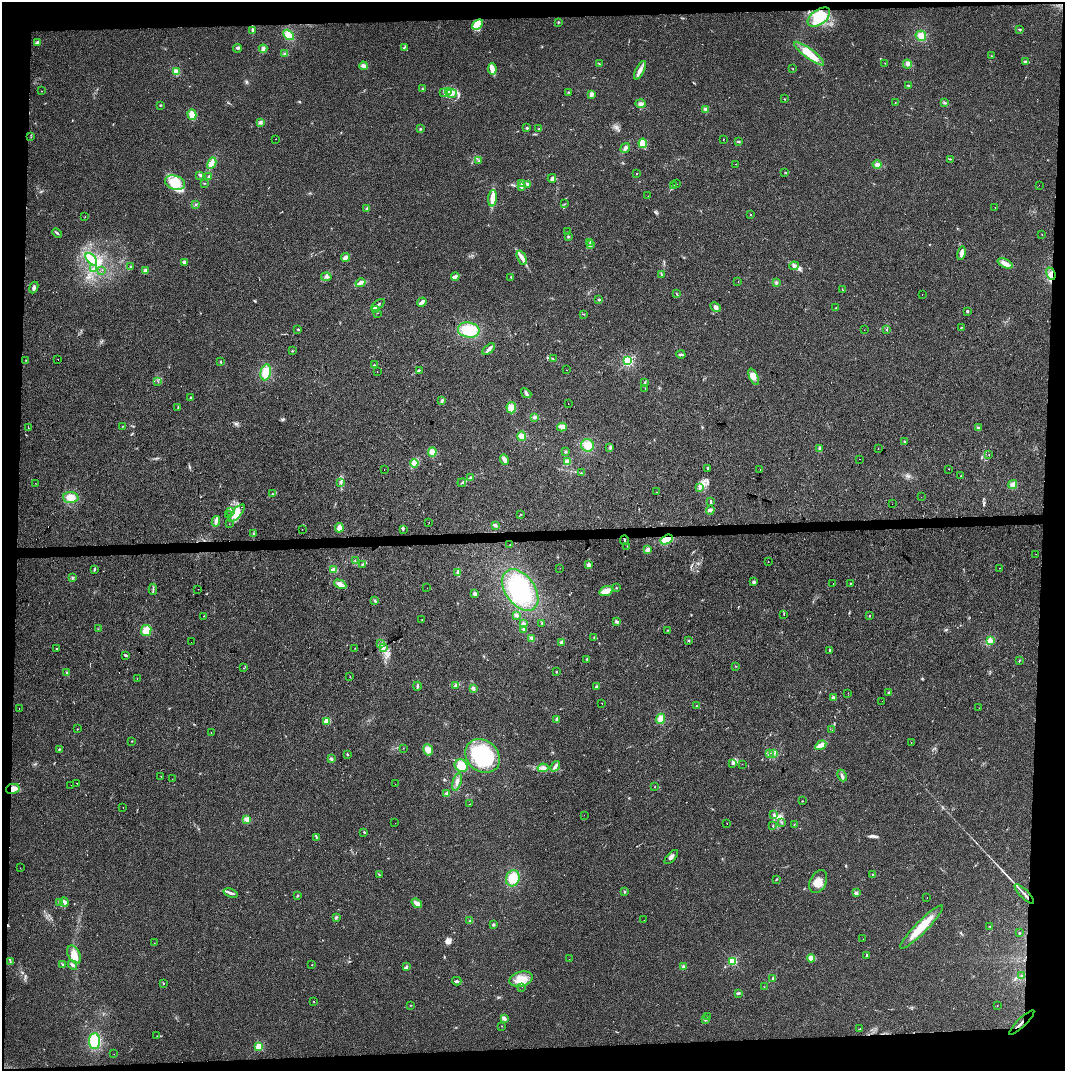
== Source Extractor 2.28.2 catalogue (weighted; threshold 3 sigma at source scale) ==
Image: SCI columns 7-4255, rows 116-4391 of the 4255 x 4507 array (HDU 1 of 3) = the unmasked area's bounding box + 8 px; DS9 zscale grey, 4 x 4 block average (1 PNG px = mean of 4 x 4 image px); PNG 1067 x 1073 px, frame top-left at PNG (2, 2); each listed source drawn as its Kron ellipse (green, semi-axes under 4 px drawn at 4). Shown black and unused: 8% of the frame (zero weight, under 2 of 3 exposures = <1% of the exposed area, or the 3 px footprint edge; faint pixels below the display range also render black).
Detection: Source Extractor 2.28.2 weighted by HDU 2 'WHT'. Background 0.0524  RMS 0.0071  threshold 0.0318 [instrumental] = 3 sigma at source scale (4.5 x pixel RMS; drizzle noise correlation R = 1.50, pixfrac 1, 0.0396/0.0396 arcsec/px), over >= 5 px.
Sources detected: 396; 1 inside a brighter object's white glare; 11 cosmic-ray / hot-pixel residue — neither listed nor drawn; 3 coinciding with a brighter row at this scale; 18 inside a brighter listed object's ellipse — not listed separately; the other 363 listed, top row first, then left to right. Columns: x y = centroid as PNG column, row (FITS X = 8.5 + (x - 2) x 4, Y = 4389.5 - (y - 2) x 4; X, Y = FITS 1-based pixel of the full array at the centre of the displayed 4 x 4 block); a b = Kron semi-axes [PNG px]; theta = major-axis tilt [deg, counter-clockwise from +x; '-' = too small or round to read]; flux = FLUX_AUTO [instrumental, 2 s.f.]
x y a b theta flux
819 17 13 7 36 120
558 22 2 2 - 3.4
477 24 6 3 41 21
1019 29 4 2 - 3.6
252 30 4 2 - 7.2
289 35 6 4 -49 43
921 36 5 5 - 24
37 42 3 2 - 5.7
404 47 3 2 - 4.2
238 48 4 2 - 6.6
263 49 4 3 - 16
285 54 3 3 - 7.6
809 54 18 5 -37 77
991 56 2 2 - 1.1
1025 61 3 2 - 5.4
885 63 2 2 - 0.93
599 64 2 2 - 1.7
907 64 4 3 - 11
363 66 4 3 - 15
492 69 6 4 -80 18
793 69 2 2 - 1.5
640 70 10 3 63 21
176 72 2 2 - 200
908 85 2 2 - 3.1
423 89 2 2 - 2.8
41 91 2 2 - 0.93
448 91 3 2 - 3.6
444 92 2 2 - 2.2
568 92 2 2 - 2.1
451 93 5 3 - 12
591 94 4 3 - 12
784 99 2 2 - 2.3
895 103 2 2 - 1.6
945 103 3 2 - 4
641 104 5 3 - 12
160 105 2 2 - 3.3
706 109 3 3 - 13
192 115 5 4 - 28
260 122 4 3 - 8
527 128 2 2 - 14
420 129 2 2 - 3.5
539 129 2 2 - 2
31 137 2 2 - 1.7
275 139 2 2 - 0.78
723 139 2 2 - 1.2
739 141 3 2 - 3.9
643 143 4 4 - 64
625 148 5 3 - 13
950 159 2 2 - 2.3
479 161 3 2 - 1.4
212 163 6 4 62 23
736 164 2 2 - 0.9
877 165 4 4 - 15
785 172 2 2 - 1.1
637 173 2 2 - 1.5
200 175 3 2 - 4.1
209 176 3 2 - 5.9
552 178 4 3 - 8.2
175 183 10 6 -20 92
204 183 2 2 - 1.4
522 184 3 2 - 5.4
527 184 3 2 - 11
677 184 2 2 - 1.8
674 185 2 2 - 1.2
1039 185 2 2 - 1.3
522 186 2 2 - 2.3
648 196 2 2 - 0.7
492 198 8 3 84 50
564 204 2 2 - 1.5
196 205 2 2 - 2.8
995 207 2 2 - 4.1
367 209 3 2 - 6.9
750 214 2 2 - 1.3
85 217 2 2 - 1.1
568 232 2 2 - 1.1
57 233 5 2 - 5.6
1042 234 2 2 - 1.2
568 236 3 2 - 4
590 242 3 2 - 3.1
590 245 2 2 - 3.3
961 253 7 3 78 26
346 257 4 3 - 15
522 258 7 3 -63 17
91 259 7 3 -48 21
184 262 2 2 - 40
1005 263 8 3 -24 30
130 266 2 2 - 2.1
794 266 5 4 - 12
93 269 2 2 - 2.2
102 270 2 2 - 0.72
145 270 3 3 - 6.8
1051 274 6 3 -69 19
661 275 3 2 - 3.9
455 276 4 2 - 15
326 277 5 3 - 9.3
511 277 2 2 - 1.6
738 282 2 2 - 1.1
360 283 5 3 - 12
776 283 3 2 - 4.6
34 287 6 3 65 9.7
843 290 2 2 - 0.96
676 293 2 2 - 1.4
922 294 2 2 - 5.7
599 300 2 2 - 5.8
422 302 5 2 - 16
378 305 8 2 40 9.9
716 307 5 4 - 14
836 308 3 2 - 2.8
376 309 2 2 - 85
967 311 3 2 - 5.1
377 313 2 2 - 2.9
583 314 2 2 - 1.7
961 328 2 2 - 2.2
298 329 3 2 - 3.2
469 330 11 7 -7 110
864 330 2 2 - 0.95
887 330 2 2 - 2.8
489 349 7 3 39 14
292 351 2 2 - 2.6
681 354 5 2 - 6.9
58 359 2 2 - 5
553 359 2 2 - 1.5
26 360 2 2 - 1.2
628 361 2 2 - 610
220 362 2 2 - 2.6
374 365 3 2 - 2.1
419 370 2 2 - 2.3
566 370 2 2 - 0.94
266 372 8 5 77 58
377 372 2 2 - 2
754 377 9 4 -66 20
158 381 2 2 - 1.3
645 382 3 2 - 3.4
645 388 2 2 - 0.8
526 393 5 2 - 7.3
191 398 2 2 - 10
442 400 3 2 - 5.2
568 403 2 2 - 0.88
178 407 3 2 - 2.3
511 408 6 4 -85 29
534 417 3 3 - 6.5
122 426 2 2 - 1
562 427 5 4 - 13
28 428 3 2 - 2.2
978 428 3 3 - 6.3
522 436 5 4 - 15
905 441 2 2 - 2
587 445 6 6 - 44
610 448 3 3 - 5.6
878 448 2 2 - 1.5
820 449 4 3 - 7.9
432 452 5 4 - 22
565 452 2 2 - 3.2
989 455 2 2 - 1.1
504 459 5 4 - 15
860 459 2 2 - 15
567 461 4 3 - 17
414 463 4 3 - 11
708 468 2 2 - 2.5
384 469 2 2 - 1.6
760 469 2 2 - 410
949 469 2 2 - 1.8
581 473 2 2 - 1.8
961 475 2 2 - 15
470 477 3 2 - 2.5
341 482 2 2 - 2
35 483 2 2 - 0.87
462 483 4 2 - 4.4
1013 484 5 4 - 15
700 488 4 2 - 5.7
656 492 2 2 - 4.6
272 494 3 2 - 2.9
71 497 8 5 -2 38
921 497 2 2 - 1.2
711 501 3 2 - 4.3
892 504 2 2 - 2.4
710 510 5 3 - 7.1
230 512 2 2 - 1.9
237 513 11 4 48 30
228 514 2 2 - 1.9
521 514 2 2 - 1.6
216 521 5 3 - 11
429 522 2 2 - 2.7
229 524 2 2 - 1
495 525 4 3 - 8.6
339 528 4 3 - 23
302 529 2 2 - 11
403 529 3 2 - 2.9
253 534 3 2 - 2.4
624 540 4 2 - 4.4
667 540 6 4 29 84
510 545 2 2 - 0.79
627 546 2 2 - 1.4
647 550 4 3 - 13
1036 554 2 2 - 1.1
355 560 3 2 - 2.3
768 562 2 2 - 1.9
363 564 4 2 - 4.3
589 565 3 3 - 11
560 568 2 2 - 0.72
1000 568 2 2 - 4.2
94 569 4 2 - 3.6
334 570 4 3 - 15
458 572 4 2 - 6.9
73 578 3 2 - 4.4
754 582 4 2 - 7.8
833 583 2 2 - 1.3
850 583 2 2 - 1.2
340 584 6 3 -27 24
427 588 2 2 - 0.56
616 588 2 2 - 1.9
153 589 5 2 - 5.6
198 589 2 2 - 1.4
520 590 23 14 -55 310
606 591 7 4 17 33
475 594 3 3 - 9.1
375 600 2 2 - 3.4
784 614 2 2 - 1.6
516 615 3 2 - 9.7
204 616 2 2 - 1.2
869 616 2 2 - 2.6
422 620 2 2 - 1.5
617 621 3 2 - 8.6
542 623 2 2 - 3.7
524 624 3 3 - 7.8
98 629 2 2 - 0.91
523 629 2 2 - 4.1
668 630 2 2 - 1.4
146 631 6 5 - 36
594 637 3 2 - 1.5
532 638 3 3 - 8.1
689 641 2 2 - 2.7
990 641 4 4 - 24
191 642 2 2 - 1.1
562 642 3 3 - 12
380 644 2 2 - 2.1
355 648 2 2 - 1.4
383 648 2 2 - 1.8
56 649 2 2 - 3.9
829 651 2 2 - 1.9
126 655 3 2 - 5.2
587 659 2 2 - 2.6
1019 661 3 2 - 3.8
735 666 2 2 - 1.3
244 668 2 2 - 3.9
556 672 2 2 - 2.9
67 673 2 2 - 5.3
350 676 2 2 - 1
137 678 2 2 - 1.1
456 685 4 2 - 6.2
417 686 4 2 - 7.6
596 686 3 2 - 6.3
473 688 3 3 - 8.2
889 692 3 2 - 4
848 693 2 2 - 1
833 698 3 3 - 6.4
882 701 2 2 - 0.52
602 703 2 2 - 2.3
696 706 2 2 - 1.2
19 708 2 2 - 1.5
979 708 2 2 - 0.62
661 719 5 4 - 28
557 720 4 2 - 13
327 721 2 2 - 170
77 729 2 2 - 2
832 730 2 2 - 0.82
211 733 2 2 - 0.98
132 741 2 2 - 1.6
911 742 2 2 - 2.1
821 745 6 4 32 31
403 748 2 2 - 0.93
59 749 3 2 - 3.7
428 750 6 5 - 27
770 753 3 2 - 4
348 754 2 2 - 3.7
773 754 3 2 - 3.3
483 756 18 15 -42 340
331 759 3 2 - 7.3
733 763 3 3 - 5.6
742 764 2 2 - 1.4
461 766 7 6 - 52
555 766 5 2 - 14
543 768 5 4 - 15
842 775 6 2 -64 9.1
161 776 2 2 - 0.96
172 779 2 2 - 1.1
457 782 9 3 74 17
76 783 2 2 - 2.4
395 784 2 2 - 0.72
71 785 2 2 - 1.5
655 786 2 2 - 1.5
13 789 7 5 13 25
447 794 4 3 - 8.7
802 801 2 2 - 1.9
470 804 2 2 - 1.2
123 807 2 2 - 1.9
584 815 2 2 - 0.52
774 815 3 2 - 4.7
246 819 4 4 - 17
782 822 3 2 - 3.3
395 823 2 2 - 0.78
727 823 2 2 - 1.2
794 825 2 2 - 2
773 826 2 2 - 3.3
364 832 2 2 - 3.2
316 837 3 2 - 3.2
671 857 9 3 47 12
20 868 2 2 - 1
379 874 2 2 - 2
873 875 2 2 - 8
513 878 8 6 70 68
776 879 2 2 - 2.2
818 882 12 8 64 48
624 892 3 2 - 3.2
231 893 7 2 -20 9.5
856 893 2 2 - 39
1024 894 13 2 -46 17
297 895 2 2 - 4.3
927 898 2 2 - 1.3
64 902 5 3 - 13
60 903 4 2 - 13
417 903 5 3 - 15
336 918 2 2 - 3.2
644 920 2 2 - 1.4
470 921 3 2 - 4.6
493 925 3 2 - 3.4
990 926 2 2 - 1.9
922 927 30 6 45 110
1019 933 2 2 - 6.3
863 939 2 2 - 0.84
154 943 2 2 - 0.85
74 955 10 6 -62 45
867 955 3 2 - 6
811 958 4 4 - 16
569 959 2 2 - 1.2
10 961 2 2 - 2.2
733 961 2 2 - 380
63 964 2 2 - 2.7
72 965 5 2 - 7.3
312 965 2 2 - 4.1
407 966 3 2 - 5
683 966 3 2 - 4.8
1021 976 2 2 - 1.8
773 978 3 2 - 4
521 979 12 7 15 62
457 981 4 2 - 7.4
163 984 2 2 - 2.2
522 987 2 2 - 1.1
764 987 2 2 - 1
738 993 3 2 - 5
314 1002 2 2 - 1.8
410 1005 2 2 - 1.5
997 1006 2 2 - 2
707 1016 2 2 - 1.3
504 1018 3 2 - 17
705 1020 3 2 - 3.9
1022 1022 17 2 44 15
502 1026 2 2 - 1.3
860 1029 2 2 - 1.5
157 1036 2 2 - 1.6
94 1041 8 5 88 110
259 1046 2 2 - 260
114 1054 2 2 - 2.1
Overlapping masked pixels (flux is a lower limit): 4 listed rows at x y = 1051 274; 667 540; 13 789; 1022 1022
Diffuse or blended objects may show on this block-average render without a row.